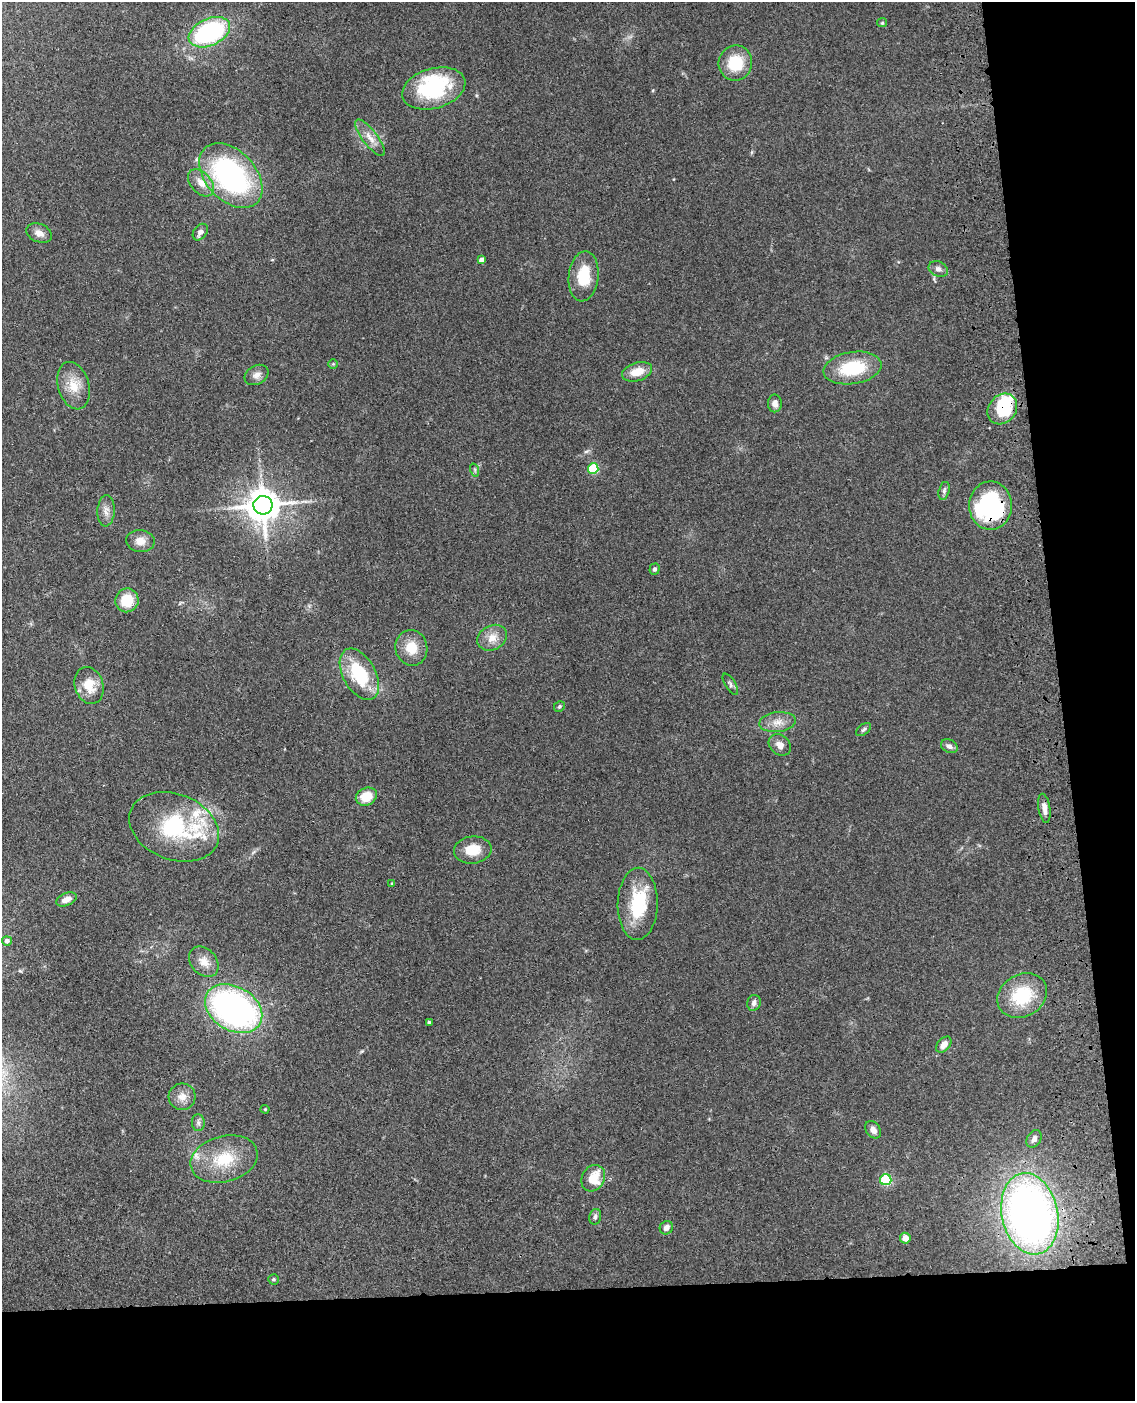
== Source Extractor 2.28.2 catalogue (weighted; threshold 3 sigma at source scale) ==
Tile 12 of 4 x 3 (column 4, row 3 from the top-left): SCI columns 3517-4649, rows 251-1649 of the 4768 x 4591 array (HDU 1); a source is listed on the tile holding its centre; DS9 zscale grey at full resolution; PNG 1137 x 1403 px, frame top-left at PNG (2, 2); each listed source drawn as its Kron ellipse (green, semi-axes under 4 px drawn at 4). Shown black and unused: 14% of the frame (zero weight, under 3 of 4 exposures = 6% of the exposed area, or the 3 px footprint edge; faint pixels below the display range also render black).
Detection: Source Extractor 2.28.2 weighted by HDU 2 'WHT'; one run over the whole footprint, this tile lists its part. Background 0.103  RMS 0.0062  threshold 0.0278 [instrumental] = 3 sigma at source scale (4.5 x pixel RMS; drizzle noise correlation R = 1.50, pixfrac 1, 0.05/0.05 arcsec/px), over >= 5 px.
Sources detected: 73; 3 inside a brighter object's white glare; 1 long thin detection or spike segment (spike, bleed or trail) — neither listed nor drawn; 4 inside a brighter listed object's ellipse — not listed separately; the other 65 listed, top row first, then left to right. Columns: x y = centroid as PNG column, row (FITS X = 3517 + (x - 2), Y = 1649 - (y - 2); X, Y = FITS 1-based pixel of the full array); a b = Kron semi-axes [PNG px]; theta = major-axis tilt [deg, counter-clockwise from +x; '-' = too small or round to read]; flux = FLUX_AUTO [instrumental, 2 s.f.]
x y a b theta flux
882 23 5 4 - 0.68
209 32 22 13 24 90
735 63 18 17 - 20
434 88 32 20 16 56
370 138 22 7 -53 5.9
231 176 38 25 -47 120
201 183 16 10 -48 6.6
200 232 9 6 53 3
39 233 13 9 -21 4.1
482 260 4 4 - 3.1
938 269 10 7 -26 2.7
584 276 25 15 84 19
333 364 5 5 - 0.81
852 368 29 16 9 31
637 372 15 9 17 9.3
257 375 12 9 31 3.7
73 386 24 15 -74 12
775 403 9 7 -89 3.1
1002 409 16 13 50 30
593 469 5 5 - 38
475 470 7 4 -72 1
944 491 9 5 75 1.7
263 505 9 9 - 1300
990 506 24 21 89 81
106 511 16 8 86 4.1
140 541 14 11 -8 5.7
654 569 6 5 - 1.5
127 600 12 11 - 15
492 638 15 12 28 7.1
411 648 18 16 -77 12
359 674 28 16 -61 34
730 684 12 5 -58 1.7
89 686 19 14 -74 12
559 707 6 5 - 1
777 722 18 10 5 6.3
864 729 8 5 37 1.3
780 745 12 9 -39 4.2
949 746 9 6 -28 2.5
366 797 11 8 24 13
1044 808 15 5 -81 4.4
174 827 46 33 -22 57
473 850 19 13 7 12
392 883 3 3 - 0.54
66 899 11 6 22 4.8
638 904 36 20 89 33
7 941 5 4 - 2.8
204 962 17 12 -48 6.7
1022 996 26 21 31 30
754 1003 8 6 75 2.5
234 1009 31 22 -31 200
429 1022 4 3 - 0.81
944 1045 9 6 47 4.8
182 1097 13 13 - 5.9
265 1109 4 4 - 0.58
198 1123 8 6 -88 1.8
873 1130 9 7 -54 3.6
1034 1139 9 7 60 3.1
224 1159 34 23 15 26
593 1178 14 11 61 14
886 1180 6 5 - 55
1030 1214 41 28 -78 330
595 1217 8 6 74 1.8
666 1228 7 6 - 3.1
905 1238 5 5 - 5.9
273 1279 5 5 - 1
Overlapping masked pixels (flux is a lower limit): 2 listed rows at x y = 1002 409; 990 506